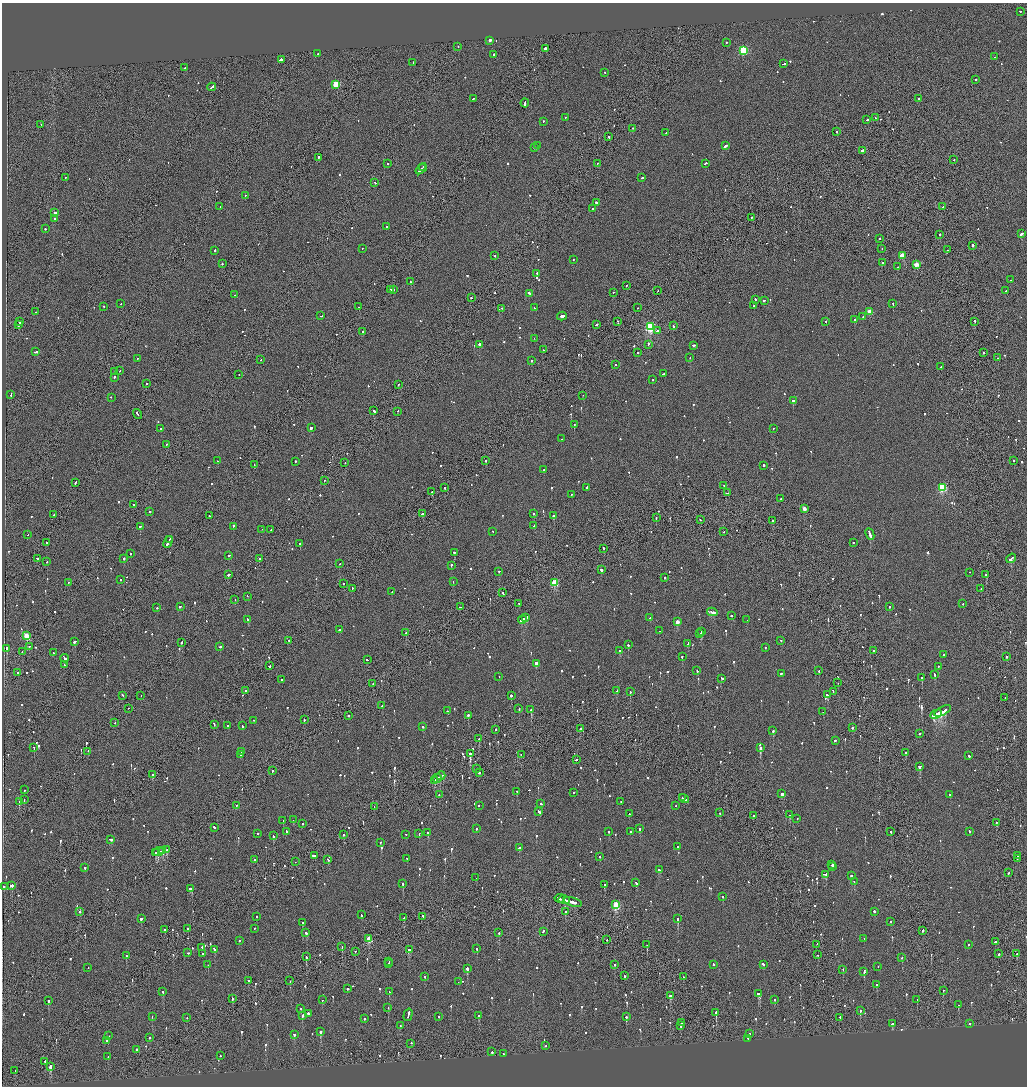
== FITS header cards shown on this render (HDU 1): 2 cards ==
NAXIS1  =                 2050
NAXIS2  =                 2168

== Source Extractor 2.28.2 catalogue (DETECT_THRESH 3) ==
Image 2050 x 2168 px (HDU 1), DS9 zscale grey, zoomed out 1/2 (1 PNG px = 2 x 2 image px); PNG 1029 x 1088 px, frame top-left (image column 2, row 2168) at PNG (2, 3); each listed source drawn as its Kron ellipse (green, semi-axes under 4 px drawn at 4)
Background -0.0662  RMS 0.067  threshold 0.201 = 3 sigma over >= 5 px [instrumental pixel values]
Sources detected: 1149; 67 cannot appear on this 1/2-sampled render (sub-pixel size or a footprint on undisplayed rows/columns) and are neither listed nor drawn; of the other 1082, the 500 brightest by FLUX_AUTO listed and drawn (582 fainter detections omitted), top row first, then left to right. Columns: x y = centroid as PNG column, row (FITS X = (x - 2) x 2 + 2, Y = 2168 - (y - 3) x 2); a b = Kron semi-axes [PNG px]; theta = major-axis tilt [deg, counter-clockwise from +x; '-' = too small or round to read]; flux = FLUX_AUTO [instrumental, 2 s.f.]
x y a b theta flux
1020 12 2 2 - 74
490 41 2 2 - 88
726 43 2 2 - 90
458 47 2 1 - 150
545 49 2 2 - 900
743 51 3 3 - 1100
318 54 2 2 - 120
493 55 2 2 - 130
994 57 2 2 - 110
281 60 2 2 - 850
413 63 2 2 - 660
784 64 4 2 - 220
185 68 2 2 - 550
605 73 2 2 - 74
976 80 2 2 - 130
336 85 3 3 - 570
212 87 4 2 - 320
473 99 2 2 - 100
918 99 2 2 - 76
525 103 4 2 - 260
565 118 2 2 - 72
875 118 2 2 - 120
867 120 3 2 - 230
543 122 2 2 - 110
41 125 2 1 - 85
632 129 2 2 - 71
837 132 2 2 - 120
666 133 2 2 - 98
609 137 2 2 - 390
537 146 2 2 - 91
725 146 4 2 - 310
534 148 2 2 - 240
862 151 3 2 - 590
318 158 2 2 - 630
954 160 2 2 - 75
388 164 2 2 - 74
597 164 2 2 - 190
705 164 3 2 - 89
423 168 3 2 - 200
421 169 7 2 42 460
66 178 2 1 - 180
642 178 2 2 - 120
375 183 2 2 - 110
245 196 2 2 - 70
597 203 3 2 - 300
220 207 2 1 - 74
943 207 3 1 - 230
592 209 2 2 - 150
55 213 2 2 - 240
751 218 2 2 - 85
54 219 2 2 - 84
386 227 2 2 - 98
45 229 2 2 - 140
1021 234 3 2 - 210
940 235 2 2 - 170
879 239 2 1 - 86
973 246 2 2 - 630
362 249 2 2 - 72
882 249 2 1 - 170
947 250 2 1 - 120
215 251 2 2 - 240
495 256 2 2 - 150
902 256 3 3 - 390
573 260 2 1 - 74
882 263 2 2 - 290
222 264 2 2 - 110
917 265 3 3 - 310
898 267 2 1 - 120
537 274 2 2 - 120
1011 280 2 1 - 85
410 282 2 2 - 87
626 286 2 2 - 75
391 290 2 1 - 180
393 290 2 2 - 550
658 291 2 1 - 85
1006 291 2 2 - 94
613 293 2 2 - 100
529 294 3 2 - 130
234 295 2 2 - 150
471 298 2 2 - 140
755 300 2 2 - 170
764 301 2 2 - 130
121 304 2 2 - 120
893 304 2 1 - 350
753 306 2 2 - 100
104 307 2 2 - 110
359 307 2 1 - 140
534 308 2 2 - 86
637 308 2 1 - 77
502 309 2 2 - 76
35 312 2 2 - 130
869 312 3 3 - 310
321 316 2 1 - 83
562 316 5 2 - 460
863 317 2 2 - 74
854 320 2 2 - 230
19 322 2 2 - 150
617 322 2 1 - 81
826 322 2 1 - 160
975 322 2 2 - 180
19 325 3 1 - 260
596 325 3 2 - 450
673 326 3 2 - 87
650 327 3 3 - 1700
657 331 2 2 - 170
363 332 2 2 - 250
534 339 2 2 - 76
479 345 2 2 - 970
648 345 3 2 - 150
694 346 3 2 - 160
543 350 2 2 - 110
36 352 4 2 - 200
638 353 2 2 - 120
983 353 2 2 - 130
690 358 2 2 - 120
998 358 2 1 - 75
137 359 2 1 - 130
261 360 2 2 - 80
532 361 2 2 - 150
615 365 2 2 - 78
941 367 3 2 - 260
119 371 2 1 - 110
115 372 2 1 - 89
663 374 2 2 - 150
239 375 2 1 - 75
114 378 2 2 - 270
653 380 2 2 - 120
146 384 2 2 - 160
398 385 2 1 - 600
11 395 3 1 - 280
583 396 2 1 - 88
111 398 2 2 - 120
793 401 2 2 - 590
374 411 2 2 - 430
397 412 2 1 - 76
137 414 5 1 - 410
574 425 2 2 - 220
311 428 2 2 - 1600
160 429 2 2 - 90
773 429 2 2 - 93
561 439 2 2 - 220
166 445 2 2 - 84
217 461 2 1 - 80
485 461 2 2 - 470
1014 461 2 1 - 120
295 462 2 2 - 130
345 463 2 1 - 94
254 465 2 1 - 88
763 466 2 2 - 200
543 470 2 2 - 80
324 481 2 2 - 74
75 483 3 2 - 170
724 486 2 2 - 83
445 488 2 2 - 150
587 488 2 2 - 210
942 488 3 3 - 1300
432 492 2 1 - 130
727 493 4 2 - 320
571 495 2 2 - 79
780 499 2 2 - 100
133 505 2 1 - 73
804 509 3 2 - 190
149 512 2 2 - 71
422 514 2 2 - 200
534 514 2 2 - 85
54 515 2 1 - 100
209 516 2 2 - 74
553 516 2 2 - 1300
656 518 2 1 - 70
700 520 2 1 - 160
773 521 2 2 - 170
534 526 3 2 - 270
140 527 2 2 - 270
233 527 2 2 - 310
262 530 2 1 - 500
271 530 2 1 - 72
493 532 2 2 - 130
724 532 2 1 - 150
28 535 2 1 - 89
870 535 6 2 -65 1000
169 540 2 1 - 150
47 543 2 2 - 83
168 543 6 2 62 390
853 543 2 2 - 120
300 544 2 2 - 240
604 549 2 2 - 210
454 553 2 2 - 200
130 554 2 2 - 94
229 556 2 2 - 160
37 559 2 2 - 150
123 559 2 2 - 680
259 559 2 2 - 380
1011 559 5 2 - 380
47 562 2 2 - 160
340 564 2 2 - 140
451 566 2 2 - 140
601 570 2 2 - 410
499 571 2 2 - 94
969 573 2 2 - 73
229 575 3 2 - 280
986 575 2 2 - 480
665 578 2 2 - 150
121 580 2 2 - 71
68 582 2 2 - 80
453 582 2 1 - 350
554 583 3 3 - 580
343 584 2 1 - 240
352 589 2 2 - 130
981 589 2 1 - 130
392 592 2 1 - 130
503 593 2 2 - 140
247 597 2 1 - 90
235 600 2 1 - 89
519 604 2 2 - 85
963 604 2 1 - 84
180 607 3 2 - 140
460 607 2 2 - 240
889 607 2 2 - 99
157 608 2 2 - 120
712 612 5 2 - 310
731 616 2 2 - 230
526 618 3 2 - 440
650 618 2 2 - 340
248 620 3 2 - 190
522 620 4 2 - 540
747 620 2 2 - 71
677 622 3 2 - 210
339 630 2 2 - 310
659 631 2 2 - 100
701 632 3 2 - 230
406 633 2 2 - 270
700 634 2 2 - 71
27 636 3 3 - 620
289 641 2 2 - 70
781 641 2 2 - 70
74 642 3 2 - 150
181 643 2 2 - 95
687 644 3 2 - 180
628 645 2 2 - 180
29 647 2 2 - 130
220 647 2 2 - 240
765 648 2 2 - 72
6 649 3 2 - 440
620 651 2 2 - 310
874 651 2 2 - 85
22 652 2 2 - 72
53 653 2 2 - 110
944 655 2 2 - 88
682 657 2 2 - 270
1007 657 2 2 - 220
65 659 4 2 - 340
367 660 2 2 - 92
536 664 3 2 - 2000
64 665 2 2 - 110
270 666 2 1 - 180
938 667 2 2 - 81
697 671 3 2 - 190
819 671 2 2 - 97
18 673 2 2 - 98
781 674 2 2 - 130
934 675 3 2 - 110
499 677 2 2 - 74
922 678 2 2 - 180
722 679 2 2 - 240
282 680 2 2 - 120
838 683 2 1 - 99
373 684 2 1 - 120
245 691 3 2 - 100
616 691 3 2 - 250
630 692 2 1 - 310
833 692 3 1 - 200
827 695 2 2 - 190
123 696 3 2 - 83
141 696 2 1 - 72
511 696 2 2 - 700
1005 698 2 1 - 80
382 706 2 2 - 110
128 709 2 1 - 70
519 709 2 2 - 97
531 710 2 2 - 870
447 711 2 2 - 130
943 711 9 2 28 4800
823 712 2 1 - 71
936 715 6 2 26 2600
349 716 2 2 - 280
468 716 2 2 - 280
304 720 2 2 - 93
254 721 2 1 - 77
115 723 2 2 - 71
214 725 2 1 - 94
228 726 2 2 - 200
242 726 2 2 - 150
423 727 2 2 - 85
852 728 2 1 - 640
581 729 2 1 - 160
496 730 2 2 - 94
773 731 2 2 - 330
919 734 2 2 - 210
479 739 2 2 - 280
835 741 2 2 - 180
34 748 2 2 - 180
760 748 2 2 - 1400
88 752 2 1 - 120
242 752 2 2 - 78
906 753 2 2 - 440
470 754 2 2 - 3600
240 755 2 2 - 140
521 755 2 2 - 86
969 756 3 2 - 100
576 760 3 2 - 190
919 767 2 2 - 250
476 769 2 1 - 97
272 771 2 2 - 160
479 773 2 2 - 1000
153 775 2 1 - 860
441 776 4 2 - 370
437 779 5 2 - 290
434 781 2 2 - 220
24 790 2 2 - 76
517 792 2 2 - 78
573 793 2 2 - 200
782 794 2 2 - 120
439 795 2 2 - 100
950 795 2 1 - 120
682 798 2 2 - 150
684 799 5 2 - 440
24 800 2 2 - 110
19 802 2 2 - 180
621 802 2 1 - 200
541 804 2 2 - 150
236 806 2 2 - 110
479 806 2 2 - 73
676 806 2 2 - 79
374 807 2 1 - 73
539 812 3 2 - 180
720 813 2 2 - 82
629 814 2 2 - 75
789 815 2 2 - 580
754 816 2 2 - 300
797 819 2 2 - 140
293 820 2 2 - 73
283 821 2 2 - 160
996 823 2 2 - 170
302 824 2 2 - 71
214 828 2 2 - 230
476 829 2 2 - 130
640 829 2 2 - 640
286 832 2 2 - 260
609 832 2 2 - 130
631 832 2 2 - 88
891 832 2 2 - 75
969 832 2 2 - 94
428 833 2 2 - 310
258 834 2 2 - 120
419 834 2 2 - 86
343 835 2 2 - 150
406 835 2 2 - 75
273 836 3 2 - 270
111 840 3 2 - 110
380 843 2 2 - 110
678 847 2 2 - 73
519 848 3 2 - 450
166 850 4 2 - 300
163 851 4 2 - 280
158 852 5 2 - 430
155 853 2 1 - 120
314 856 4 2 - 350
1018 856 2 1 - 90
599 857 2 2 - 76
407 859 2 1 - 640
1017 859 2 2 - 85
255 860 2 2 - 110
328 860 2 2 - 190
295 862 2 1 - 120
832 865 2 2 - 140
832 867 3 1 - 140
85 868 2 2 - 340
659 870 3 2 - 140
1008 873 2 1 - 100
825 875 4 2 - 650
851 876 3 2 - 150
476 878 2 2 - 73
854 882 2 2 - 81
636 883 3 2 - 150
403 884 2 2 - 390
604 885 2 2 - 93
12 886 2 2 - 420
4 887 2 2 - 1100
191 889 4 2 - 260
723 897 2 2 - 86
560 899 5 1 - 420
564 900 6 2 -15 580
573 902 9 2 -16 520
616 905 3 3 - 910
79 912 2 2 - 110
565 912 2 2 - 120
874 912 2 2 - 340
361 915 2 2 - 240
257 917 2 1 - 190
423 917 3 1 - 240
403 918 2 2 - 73
141 919 2 2 - 300
678 919 2 2 - 1200
891 922 2 2 - 76
302 923 2 2 - 330
188 929 2 1 - 580
254 929 2 2 - 83
165 930 2 2 - 630
923 931 3 1 - 230
543 932 3 2 - 150
306 933 3 2 - 160
499 933 2 2 - 270
369 939 3 2 - 400
864 939 2 2 - 100
607 940 2 1 - 71
239 941 2 2 - 82
995 942 2 2 - 570
647 945 2 2 - 100
817 945 2 2 - 88
968 945 2 2 - 83
342 947 2 1 - 190
202 948 3 2 - 97
477 949 2 2 - 100
215 950 3 2 - 180
409 950 3 2 - 140
355 952 2 2 - 110
188 953 2 2 - 140
202 954 2 2 - 150
999 954 2 1 - 150
1017 954 3 2 - 130
818 955 2 1 - 130
126 956 2 2 - 140
306 957 3 2 - 280
902 958 2 2 - 76
389 962 2 1 - 140
389 964 4 2 - 250
208 965 2 2 - 84
614 965 2 1 - 170
713 965 2 2 - 93
763 965 3 2 - 250
878 967 2 2 - 100
88 968 2 1 - 93
467 969 3 2 - 450
843 970 2 2 - 71
864 972 2 2 - 150
625 976 2 2 - 170
425 977 2 2 - 160
683 977 2 2 - 82
248 981 2 2 - 73
290 981 2 1 - 120
458 982 2 1 - 120
876 985 2 2 - 93
347 989 2 1 - 490
943 991 2 2 - 230
163 992 2 2 - 160
389 992 2 2 - 400
759 994 3 2 - 390
671 996 3 2 - 160
232 999 2 2 - 99
322 1000 2 1 - 100
774 1000 2 2 - 150
917 1000 2 1 - 170
48 1001 2 2 - 170
958 1005 2 2 - 190
388 1008 2 2 - 130
301 1009 2 2 - 110
860 1011 2 2 - 710
716 1013 2 2 - 640
308 1014 2 2 - 520
408 1015 6 2 74 540
302 1016 3 2 - 210
479 1016 2 2 - 160
152 1017 2 2 - 92
438 1017 2 2 - 120
626 1017 2 2 - 510
187 1018 2 2 - 77
840 1018 2 2 - 100
364 1019 2 2 - 200
682 1023 2 2 - 160
892 1024 2 2 - 130
970 1024 2 2 - 87
400 1026 2 2 - 160
681 1026 2 2 - 170
321 1032 2 2 - 780
749 1034 2 2 - 100
294 1035 2 2 - 89
109 1036 2 1 - 80
149 1038 2 2 - 120
748 1039 2 2 - 120
107 1041 2 2 - 78
411 1044 2 2 - 89
545 1046 2 1 - 93
137 1050 2 2 - 370
492 1052 2 1 - 440
503 1054 2 1 - 230
220 1056 2 2 - 84
108 1057 2 2 - 72
45 1062 2 1 - 73
51 1067 2 2 - 920
15 1071 2 1 - 110
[582 fainter detections neither listed nor drawn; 67 sub-pixel or undisplayed-footprint detections neither listed nor drawn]